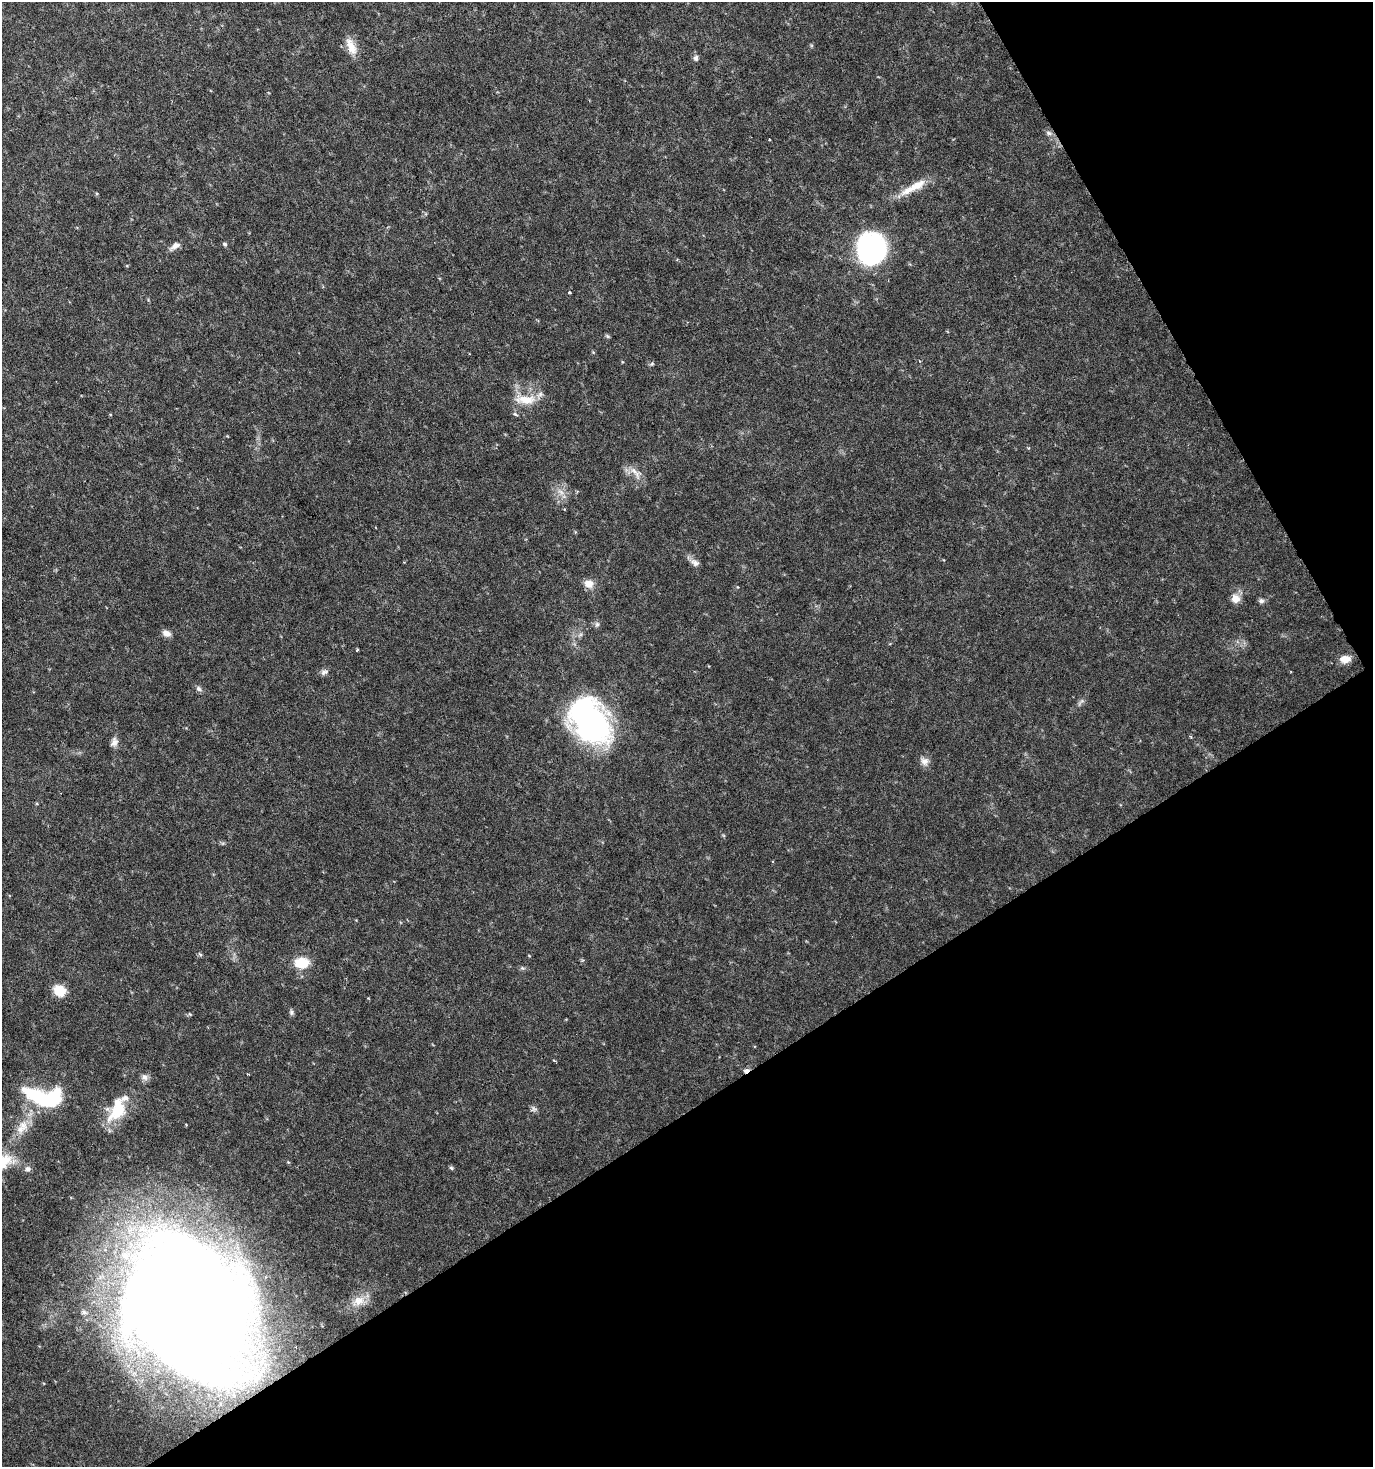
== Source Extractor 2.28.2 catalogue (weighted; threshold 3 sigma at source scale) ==
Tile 12 of 4 x 4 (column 4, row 3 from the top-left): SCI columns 4288-5658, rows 1467-2931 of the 5772 x 5867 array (HDU 1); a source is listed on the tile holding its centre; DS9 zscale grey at full resolution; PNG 1375 x 1469 px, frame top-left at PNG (2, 2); no overlay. Shown black and unused: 31% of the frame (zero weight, under 3 of 6 exposures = <1% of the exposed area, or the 3 px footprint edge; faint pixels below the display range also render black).
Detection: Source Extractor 2.28.2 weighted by HDU 2 'WHT'; one run over the whole footprint, this tile lists its part. Background 0.0202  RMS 0.002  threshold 0.00831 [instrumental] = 3 sigma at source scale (4.09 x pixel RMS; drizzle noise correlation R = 1.36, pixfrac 0.8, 0.0396/0.0396 arcsec/px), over >= 5 px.
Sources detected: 47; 1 inside a brighter object's white glare — not listed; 3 inside a brighter listed object's ellipse — not listed separately; the other 43 listed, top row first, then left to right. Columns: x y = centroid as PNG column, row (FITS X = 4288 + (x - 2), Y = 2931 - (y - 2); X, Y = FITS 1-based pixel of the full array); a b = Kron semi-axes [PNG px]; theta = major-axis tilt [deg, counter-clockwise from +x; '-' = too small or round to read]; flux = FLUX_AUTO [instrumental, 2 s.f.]
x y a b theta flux
351 47 23 10 -65 2.5
696 58 8 7 - 0.55
1049 133 9 5 -27 0.54
769 139 2 2 - 0.17
917 186 27 11 29 3.2
225 244 5 5 - 0.36
175 246 15 7 34 0.98
871 249 23 21 -74 47
569 292 3 3 - 0.38
607 336 6 4 -45 0.28
525 400 28 11 0 3.8
515 414 8 4 -35 0.29
634 471 17 5 -46 1.3
561 492 10 5 -36 0.81
695 563 12 8 -37 0.95
589 584 11 9 -14 1.8
1235 599 11 10 - 1.6
1261 601 8 6 -14 0.52
597 624 8 6 74 0.47
166 633 10 7 -21 1.1
357 649 3 3 - 0.21
1345 659 13 9 6 1.6
324 672 9 7 19 0.65
198 689 9 6 -46 0.53
592 725 56 34 -52 46
114 742 12 8 75 0.95
924 761 11 10 - 1.1
200 954 6 4 -19 0.26
302 963 13 10 1 5.2
522 968 7 5 -13 0.35
60 990 11 9 -35 4.2
291 1012 8 5 -81 0.42
554 1060 5 3 - 0.17
746 1071 8 5 28 0.68
144 1077 9 9 - 0.79
43 1097 47 20 -9 15
118 1111 32 17 46 6.3
23 1126 15 11 -56 2.1
451 1168 6 4 -45 0.29
28 1169 7 7 - 0.62
359 1301 17 13 17 2.7
189 1306 114 85 -61 350
84 1312 7 5 -3 0.41
Overlapping masked pixels (flux is a lower limit): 1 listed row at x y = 746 1071